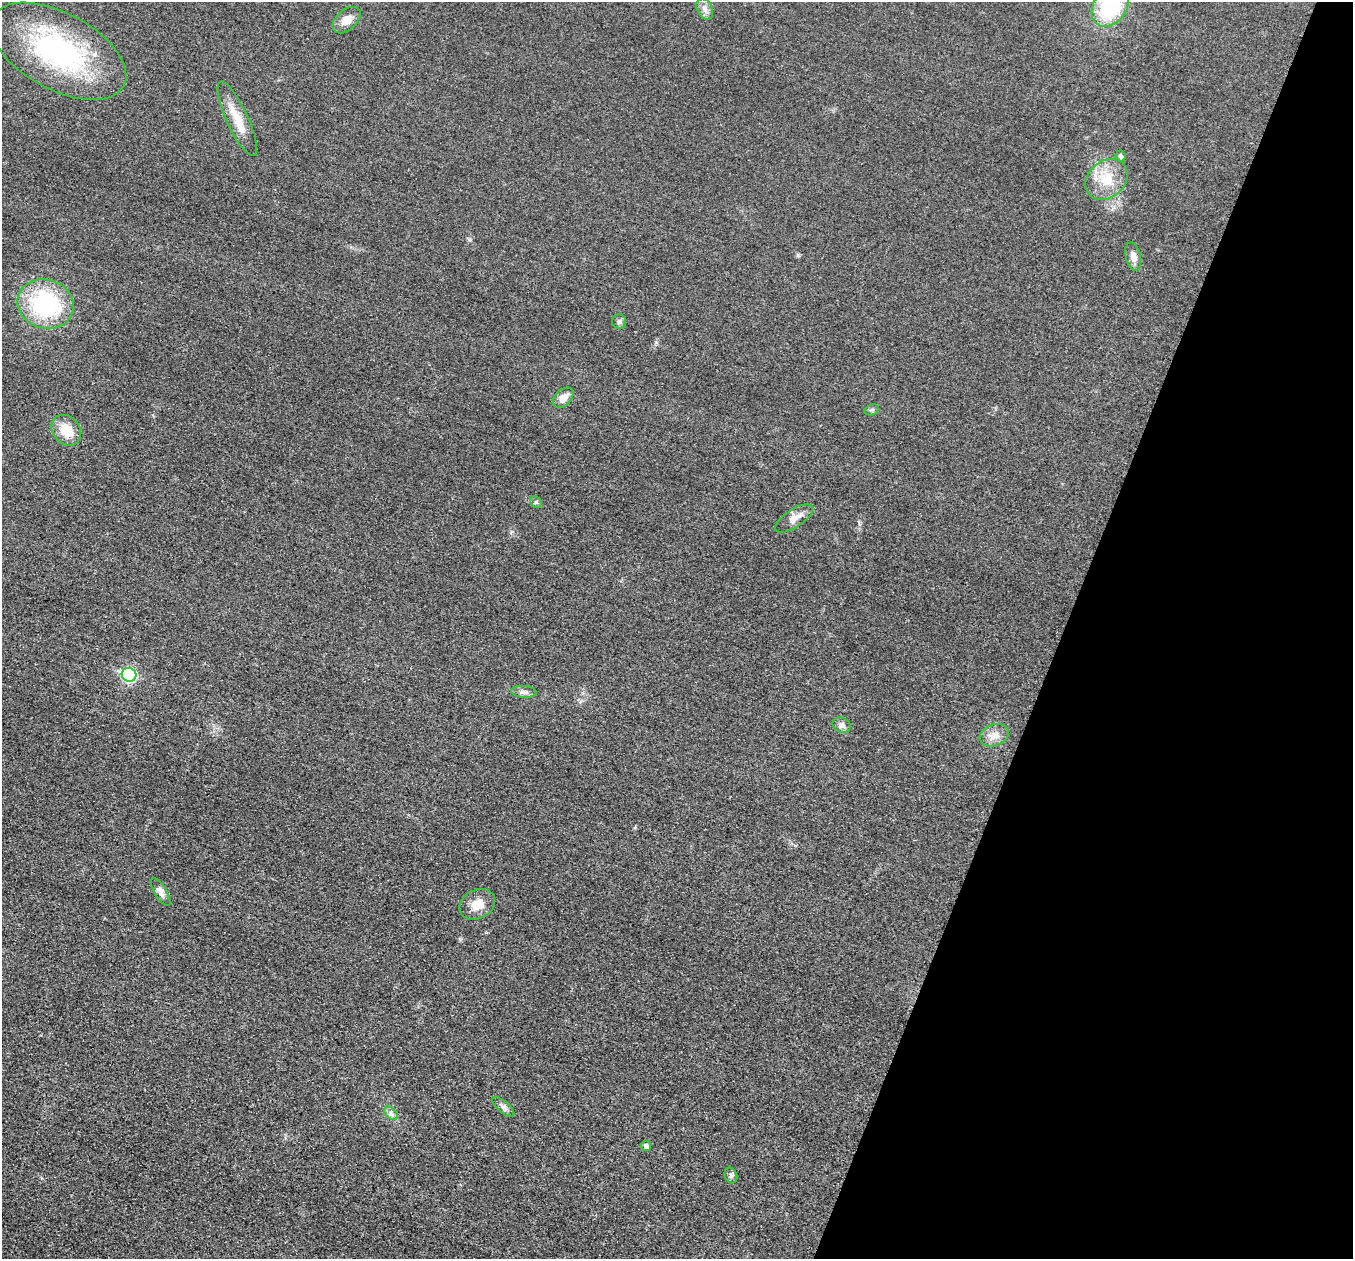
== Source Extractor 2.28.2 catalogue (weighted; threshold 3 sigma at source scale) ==
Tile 8 of 4 x 4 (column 4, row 2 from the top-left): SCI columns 4087-5437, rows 2709-3965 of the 5458 x 5501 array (HDU 1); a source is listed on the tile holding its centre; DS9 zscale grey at full resolution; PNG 1355 x 1261 px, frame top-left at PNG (2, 2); each listed source drawn as its Kron ellipse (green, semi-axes under 4 px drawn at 4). Shown black and unused: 21% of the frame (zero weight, under 3 of 5 exposures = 4% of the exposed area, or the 3 px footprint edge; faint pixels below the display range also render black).
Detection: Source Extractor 2.28.2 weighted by HDU 2 'WHT'; one run over the whole footprint, this tile lists its part. Background 0.0197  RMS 0.0051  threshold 0.0228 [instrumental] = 3 sigma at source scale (4.5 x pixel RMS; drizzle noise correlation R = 1.50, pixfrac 1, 0.05/0.05 arcsec/px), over >= 5 px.
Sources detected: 25; all 25 listed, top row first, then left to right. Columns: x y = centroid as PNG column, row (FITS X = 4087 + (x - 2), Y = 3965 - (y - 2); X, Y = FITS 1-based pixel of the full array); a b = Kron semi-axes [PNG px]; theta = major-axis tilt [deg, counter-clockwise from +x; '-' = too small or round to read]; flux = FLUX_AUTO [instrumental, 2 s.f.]
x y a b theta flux
1110 7 21 16 52 38
705 9 11 7 -64 2.6
346 20 16 10 41 4.9
58 51 74 38 -28 85
237 119 41 10 -65 10
1120 156 5 5 - 1.3
1106 179 23 18 42 13
1133 257 14 7 -77 3.6
45 304 28 24 -17 50
619 322 7 7 - 1.3
563 398 12 8 44 4.8
872 410 7 5 20 1
66 430 17 13 -50 10
536 502 6 5 - 0.86
794 519 22 9 33 4.7
129 675 7 7 - 51
524 692 13 6 -4 1.9
842 725 9 7 -26 2.3
994 735 15 10 22 5
161 892 16 6 -58 2.6
477 904 19 14 27 7.2
503 1107 13 5 -40 2
391 1113 8 5 -45 1.5
646 1146 5 5 - 2.3
731 1175 8 6 -70 1.2
Isophote crosses this tile's border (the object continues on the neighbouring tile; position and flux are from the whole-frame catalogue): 1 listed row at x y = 1110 7
Unlisted compact peaks at least as high as the median listed source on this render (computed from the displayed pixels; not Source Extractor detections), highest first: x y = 798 255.